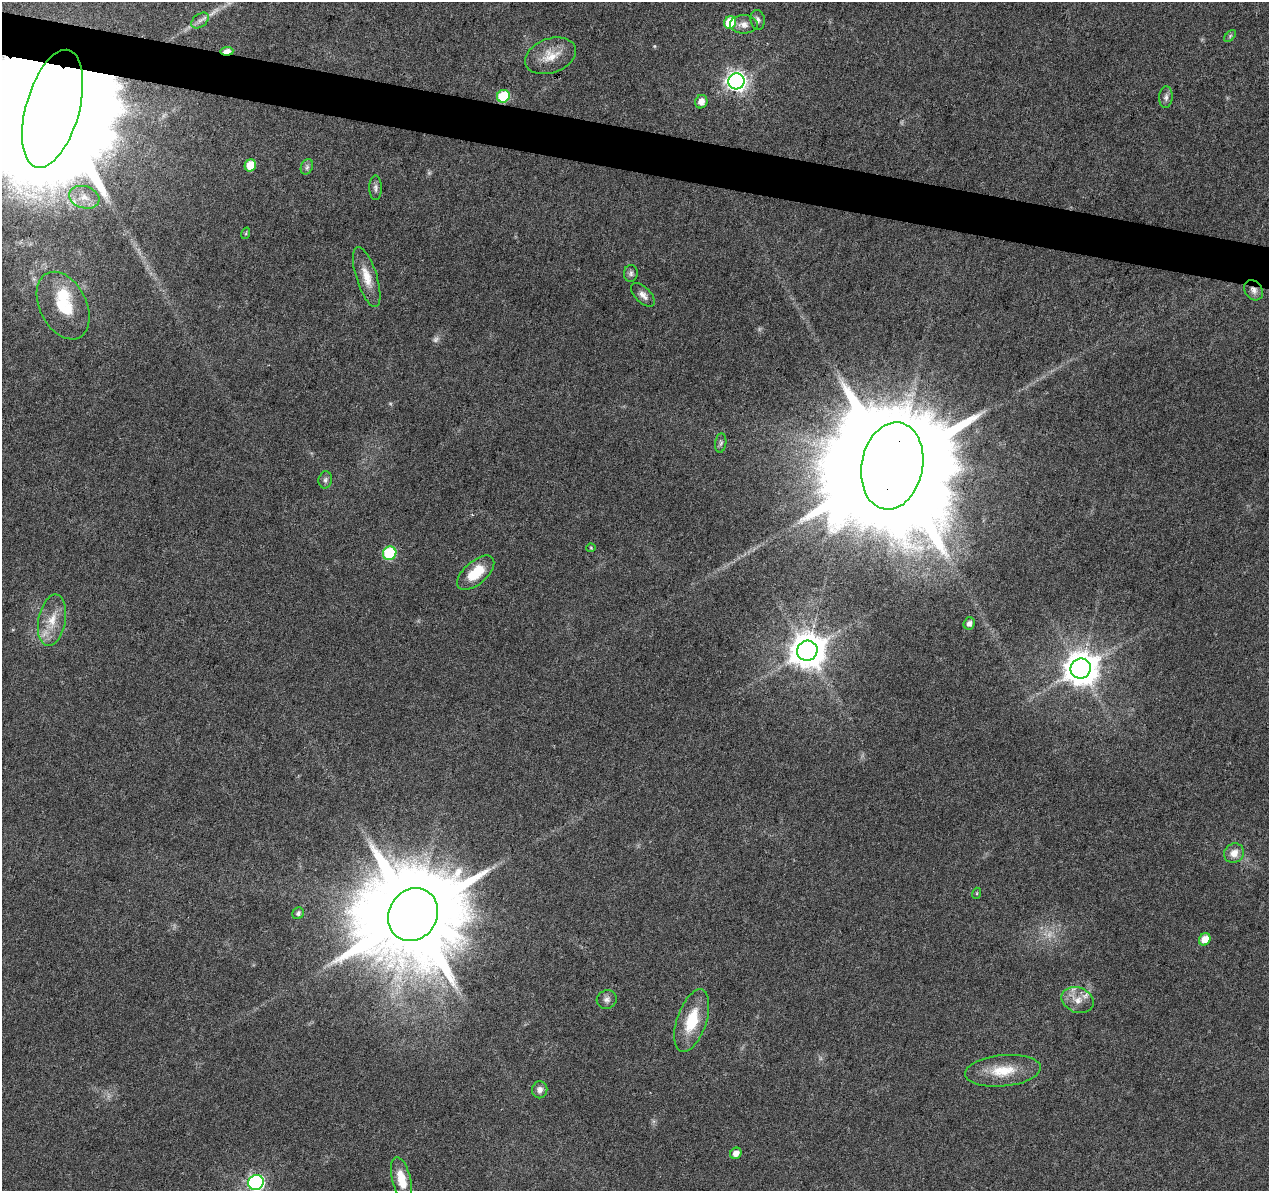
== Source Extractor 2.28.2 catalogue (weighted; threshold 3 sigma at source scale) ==
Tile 11 of 4 x 4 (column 3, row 3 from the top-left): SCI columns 2541-3807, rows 1473-2661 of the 5074 x 5261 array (HDU 1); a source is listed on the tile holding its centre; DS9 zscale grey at full resolution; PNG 1271 x 1193 px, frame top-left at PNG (2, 2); each listed source drawn as its Kron ellipse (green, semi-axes under 4 px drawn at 4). Shown black and unused: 4% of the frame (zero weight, under 3 of 6 exposures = <1% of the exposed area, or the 3 px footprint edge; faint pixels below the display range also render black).
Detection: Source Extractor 2.28.2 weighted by HDU 2 'WHT'; one run over the whole footprint, this tile lists its part. Background 0.0432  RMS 0.0035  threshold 0.0145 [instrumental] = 3 sigma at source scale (4.09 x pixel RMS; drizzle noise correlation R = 1.36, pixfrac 0.8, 0.0396/0.0396 arcsec/px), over >= 5 px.
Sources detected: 51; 4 too faint to see at this stretch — neither listed nor drawn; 2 inside a brighter listed object's ellipse — not listed separately; the other 45 listed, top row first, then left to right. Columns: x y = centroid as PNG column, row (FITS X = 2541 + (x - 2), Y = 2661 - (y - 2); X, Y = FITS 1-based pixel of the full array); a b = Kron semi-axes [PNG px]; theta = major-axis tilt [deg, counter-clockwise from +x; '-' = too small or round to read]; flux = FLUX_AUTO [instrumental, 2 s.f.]
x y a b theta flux
200 20 10 6 39 1.4
758 20 10 7 -82 1.3
730 22 6 6 - 13
744 24 13 9 -1 2.5
1230 36 7 4 46 0.54
227 51 7 4 3 3.6
550 56 26 17 19 6.9
736 81 8 8 - 200
503 96 6 6 - 20
1166 97 11 6 87 1.2
701 102 7 6 - 2.6
53 109 61 26 74 28000
250 165 6 5 - 6.7
307 167 8 6 69 0.92
376 188 12 6 -90 1.2
84 197 15 11 -17 4.5
246 233 6 3 73 0.38
631 273 8 7 - 0.97
367 277 31 10 -72 5.6
1254 290 11 8 -55 1.8
643 295 15 7 -45 2
63 306 36 23 -63 14
721 443 10 5 84 0.84
892 466 44 30 79 19000
325 480 8 6 79 0.95
591 548 4 4 - 0.37
390 553 7 6 - 29
476 573 22 11 41 9.1
52 620 26 13 79 7.1
969 624 6 5 - 1.4
807 651 10 10 - 790
1081 669 10 9 - 730
1234 853 10 9 - 3.1
977 893 5 3 - 0.32
298 913 6 5 - 0.83
413 915 27 24 57 8600
1205 939 6 5 - 3.7
607 999 10 9 - 1.5
1078 1000 16 12 -23 4.1
692 1021 32 14 71 13
1003 1071 38 15 6 10
540 1090 8 7 - 1.7
736 1153 6 5 - 2.3
402 1179 23 9 -76 6.3
256 1182 8 7 - 97
Overlapping masked pixels (flux is a lower limit): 4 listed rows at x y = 227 51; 53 109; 1254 290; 892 466
Isophote crosses this tile's border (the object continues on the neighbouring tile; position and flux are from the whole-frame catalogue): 2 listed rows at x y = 53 109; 256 1182